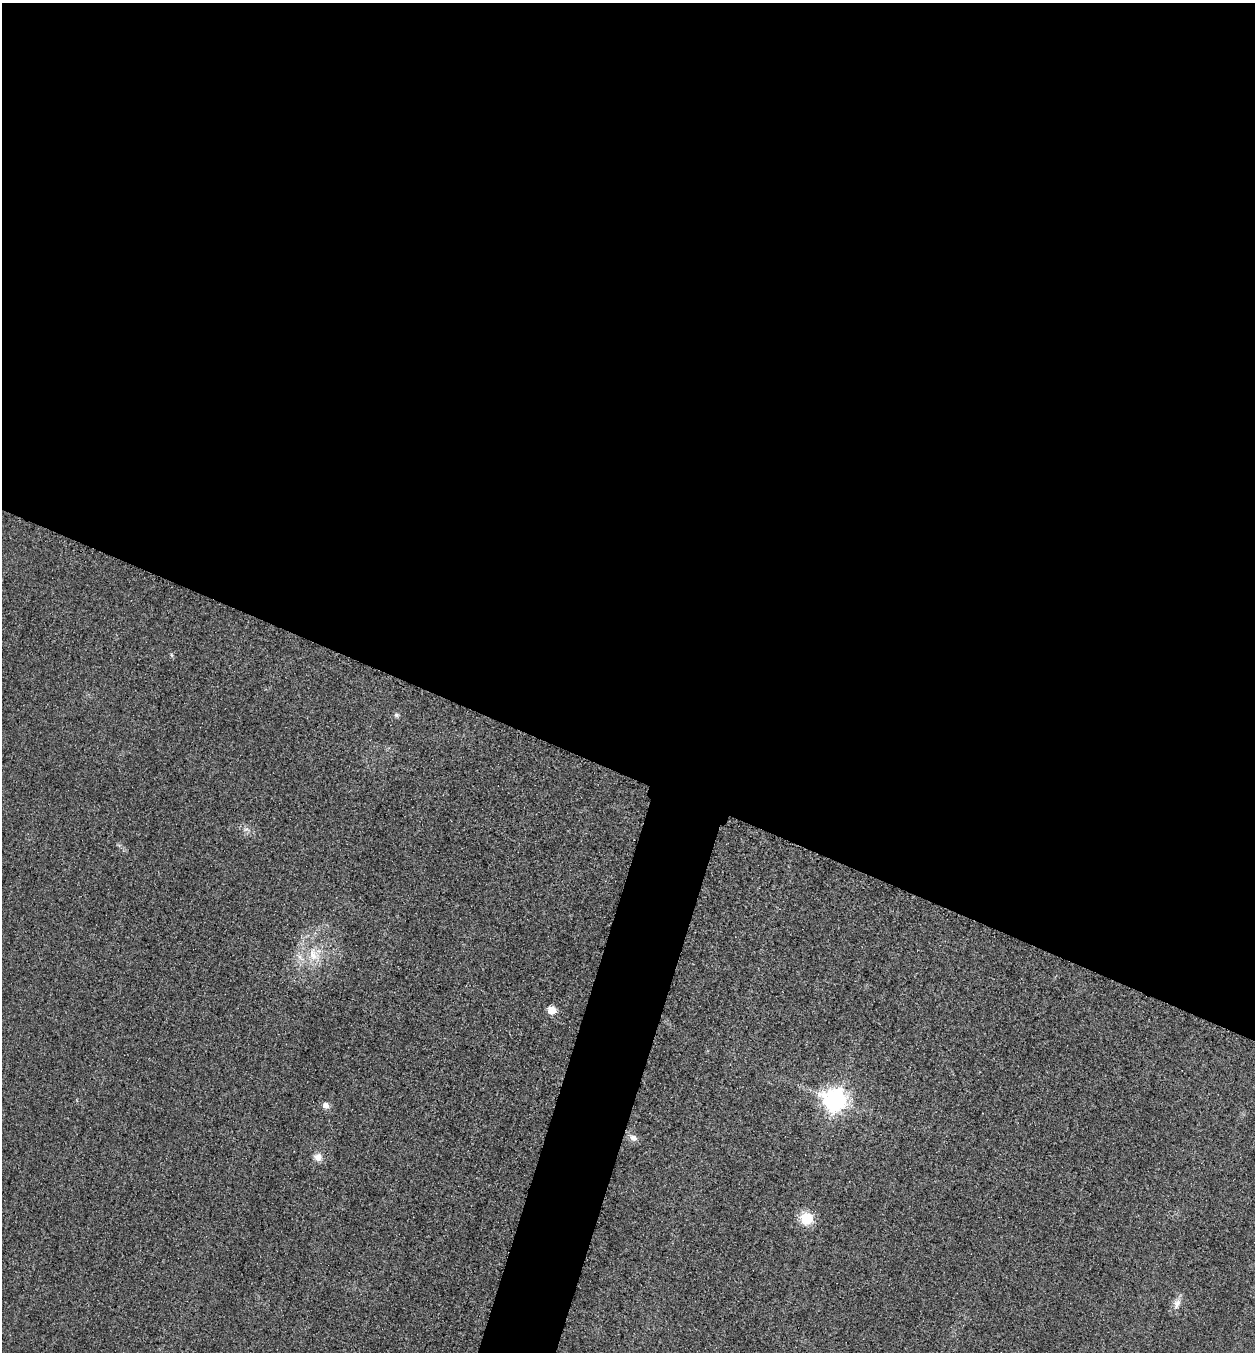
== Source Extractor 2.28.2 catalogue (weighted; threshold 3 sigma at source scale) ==
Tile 3 of 4 x 4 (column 3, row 1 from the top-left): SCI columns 2668-3920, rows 4076-5425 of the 5463 x 5449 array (HDU 1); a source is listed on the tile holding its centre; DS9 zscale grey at full resolution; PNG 1257 x 1354 px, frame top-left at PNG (2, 3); no overlay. Shown black and unused: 60% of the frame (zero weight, under 3 of 4 exposures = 3% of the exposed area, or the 3 px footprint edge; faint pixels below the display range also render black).
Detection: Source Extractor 2.28.2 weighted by HDU 2 'WHT'; one run over the whole footprint, this tile lists its part. Background 0.0756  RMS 0.017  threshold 0.0756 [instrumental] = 3 sigma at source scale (4.5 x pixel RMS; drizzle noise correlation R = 1.50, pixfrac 1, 0.05/0.05 arcsec/px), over >= 5 px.
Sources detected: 11; all 11 listed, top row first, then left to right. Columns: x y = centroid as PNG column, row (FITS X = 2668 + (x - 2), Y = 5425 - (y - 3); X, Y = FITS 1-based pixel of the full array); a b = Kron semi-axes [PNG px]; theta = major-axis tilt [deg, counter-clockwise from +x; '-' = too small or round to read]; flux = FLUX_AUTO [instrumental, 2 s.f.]
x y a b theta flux
171 655 6 4 -87 2.2
396 715 7 6 - 3.5
313 955 20 13 -71 36
300 958 15 5 -39 9.9
552 1010 5 5 - 55
836 1100 8 8 - 1200
325 1105 8 8 - 8.9
633 1138 12 8 -28 10
318 1157 10 9 - 12
807 1218 14 12 -25 41
1177 1304 15 9 69 12